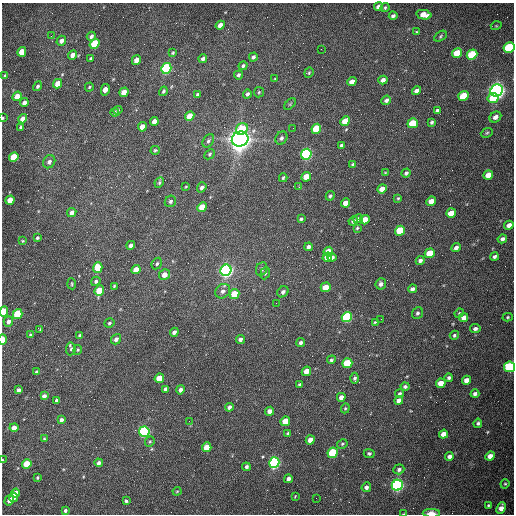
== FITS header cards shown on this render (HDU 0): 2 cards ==
NAXIS1  =                  512 /fastest changing axis
NAXIS2  =                  512 /next to fastest changing axis

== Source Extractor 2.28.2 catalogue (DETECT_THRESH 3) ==
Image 512 x 512 px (HDU 0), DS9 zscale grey, 1 PNG px = 1 image px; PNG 516 x 516 px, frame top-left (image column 1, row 512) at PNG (2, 3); each listed source drawn as its Kron ellipse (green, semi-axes under 4 px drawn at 4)
Background 1540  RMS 23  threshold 69.9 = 3 sigma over >= 5 px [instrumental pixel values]
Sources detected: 218; all 218 listed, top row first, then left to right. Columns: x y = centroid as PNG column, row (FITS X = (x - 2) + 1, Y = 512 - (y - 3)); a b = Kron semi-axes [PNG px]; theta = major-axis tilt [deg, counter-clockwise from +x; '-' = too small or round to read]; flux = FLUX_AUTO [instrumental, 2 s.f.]
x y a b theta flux
379 7 4 4 - 1.1e+04
385 8 5 3 - 2.0e+03
424 15 7 4 -12 1.9e+04
393 16 4 3 - 3.7e+03
220 25 5 4 - 1.2e+04
496 26 5 3 - 1.3e+03
416 32 4 3 - 1.6e+03
51 36 3 2 - 1.2e+03
91 36 5 4 - 4.2e+03
440 36 7 4 30 2.6e+03
61 41 5 4 - 8.6e+03
94 44 5 4 - 6.4e+04
509 47 6 5 - 1.4e+05
321 49 2 2 - 6.5e+02
22 52 5 4 - 3.0e+04
173 53 3 3 - 1.9e+03
457 53 5 4 - 3.3e+04
72 55 5 4 - 1.1e+04
472 55 5 5 - 9.7e+04
253 57 4 3 - 4.0e+03
91 58 4 3 - 2.6e+03
203 58 4 3 - 4.5e+03
136 60 5 4 - 1.1e+04
243 66 4 4 - 2.5e+03
166 68 5 5 - 2.6e+05
309 73 5 4 - 2.1e+03
5 75 4 3 - 1.8e+03
238 75 4 4 - 3.2e+03
275 79 4 4 - 1.4e+03
383 80 4 4 - 7.4e+03
352 82 5 4 - 1.5e+04
58 84 5 4 - 1.8e+04
37 86 5 4 - 3.0e+03
89 87 4 3 - 1.8e+03
105 90 6 4 77 1.6e+04
497 90 6 6 - 1.1e+06
163 91 5 3 - 2.7e+03
416 91 5 4 - 7.0e+03
124 92 5 4 - 2.0e+04
259 92 5 5 - 2.1e+03
247 94 4 4 - 3.9e+03
198 95 4 3 - 3.6e+03
17 96 5 4 - 2.0e+04
463 96 5 5 - 5.5e+04
493 98 5 5 - 4.4e+04
386 100 5 4 - 4.5e+03
24 103 4 4 - 9.2e+03
290 104 7 4 45 2.3e+03
118 110 4 3 - 1.5e+03
437 110 4 3 - 3.6e+03
115 112 4 3 - 2.0e+03
190 116 5 4 - 2.6e+04
495 117 6 5 - 8.8e+03
3 118 3 2 - 1.9e+03
23 119 5 4 - 1.2e+04
154 121 4 4 - 9.8e+03
345 121 5 4 - 2.3e+04
432 122 3 3 - 2.8e+03
413 123 5 4 - 6.2e+04
21 127 4 3 - 3.4e+03
142 127 5 4 - 1.5e+04
293 128 2 2 - 7.4e+02
242 129 6 5 - 5.5e+04
316 129 5 4 - 6.9e+04
487 133 6 4 22 2.4e+03
281 138 7 5 59 4.2e+03
240 139 8 7 - 2.2e+06
208 141 7 5 58 3.9e+03
341 146 4 3 - 3.9e+03
155 150 4 4 - 2.3e+03
209 154 6 4 44 2.3e+03
306 154 5 5 - 3.5e+05
14 157 5 4 - 4.4e+04
49 162 7 6 - 5.7e+03
353 164 3 3 - 2.9e+03
385 173 4 2 - 1.1e+03
406 173 5 4 - 3.7e+03
488 175 5 4 - 2.1e+04
306 177 5 4 - 2.3e+04
283 178 4 3 - 1.9e+03
159 183 5 4 - 2.6e+03
186 187 3 2 - 1.2e+03
202 187 5 4 - 4.8e+03
299 187 3 3 - 1.6e+03
382 189 5 4 - 1.4e+04
330 196 5 4 - 2.7e+03
398 198 4 4 - 1.7e+03
10 200 5 4 - 2.4e+04
170 201 6 5 - 3.9e+03
431 201 5 4 - 1.8e+04
345 203 5 4 - 1.2e+04
202 207 5 4 - 3.5e+04
72 213 5 4 - 8.3e+03
451 213 5 4 - 2.6e+04
301 219 3 3 - 2.6e+03
358 219 5 4 - 6.4e+03
365 220 5 4 - 2.2e+04
353 221 5 4 - 4.5e+03
509 225 5 4 - 1.0e+04
357 228 3 3 - 1.8e+03
400 231 5 5 - 6.7e+04
37 238 4 3 - 2.6e+03
502 239 5 4 - 6.6e+03
23 241 4 4 - 1.8e+03
131 245 4 3 - 5.5e+03
309 247 4 4 - 6.1e+03
456 248 5 4 - 6.0e+03
328 252 5 4 - 2.6e+04
430 253 5 4 - 4.8e+04
327 257 5 4 - 1.3e+04
332 257 4 4 - 4.6e+03
494 257 4 4 - 3.9e+03
420 260 4 4 - 5.0e+03
157 263 6 5 - 3.2e+03
98 267 5 4 - 4.4e+04
262 269 7 5 65 5.0e+03
136 270 5 4 - 1.5e+04
226 270 6 5 - 7.1e+05
265 273 6 4 66 2.3e+03
164 275 5 5 - 1.4e+04
96 281 5 4 - 3.2e+03
72 284 6 3 -86 1.7e+03
381 284 6 5 - 5.7e+03
114 286 3 3 - 1.8e+03
326 287 5 4 - 2.9e+04
412 289 4 4 - 5.5e+03
99 291 5 4 - 4.2e+04
223 291 8 6 41 6.2e+03
283 292 6 5 - 4.9e+03
234 294 5 5 - 3.8e+04
276 303 2 2 - 9.6e+02
4 312 5 4 - 6.8e+04
417 313 6 5 - 3.7e+03
459 313 5 4 - 1.9e+03
18 314 5 4 - 8.2e+04
347 317 5 5 - 1.7e+05
508 317 5 4 - 2.0e+03
464 318 5 4 - 9.0e+03
381 319 2 2 - 8.6e+02
8 321 5 4 - 6.0e+03
375 322 4 3 - 1.8e+03
109 323 5 4 - 2.8e+03
40 329 4 3 - 1.7e+03
475 329 5 4 - 4.6e+03
174 332 4 3 - 5.4e+03
30 335 4 3 - 1.9e+03
454 335 5 4 - 2.7e+03
80 336 4 3 - 3.7e+03
116 339 5 5 - 6.5e+03
3 340 5 2 - 2.2e+04
240 340 4 4 - 4.3e+03
300 343 5 4 - 3.5e+03
71 349 6 4 85 3.2e+03
78 350 5 4 - 1.9e+03
331 360 4 4 - 2.8e+03
347 363 5 5 - 6.8e+04
510 367 5 5 - 1.6e+05
306 371 5 4 - 1.6e+04
37 372 4 3 - 4.5e+03
159 378 5 4 - 3.5e+04
355 378 5 4 - 3.1e+03
449 378 4 4 - 3.6e+03
467 380 5 4 - 1.2e+04
441 383 5 4 - 2.0e+04
299 385 3 3 - 2.0e+03
405 387 4 4 - 3.2e+03
165 389 4 3 - 4.2e+03
18 390 4 3 - 5.8e+03
180 390 5 4 - 6.5e+03
399 394 5 4 - 2.9e+03
475 394 4 4 - 5.3e+03
44 396 4 4 - 6.8e+03
341 397 4 4 - 6.8e+03
399 400 4 4 - 6.4e+03
57 401 4 4 - 6.3e+03
229 407 4 4 - 5.2e+03
345 408 5 4 - 1.9e+03
269 411 4 4 - 7.9e+03
61 420 4 4 - 4.7e+03
189 421 2 2 - 6.7e+02
285 421 5 4 - 3.1e+04
478 423 4 4 - 3.1e+03
14 428 4 4 - 1.4e+04
144 432 5 5 - 3.6e+05
288 433 4 3 - 2.2e+03
443 434 5 4 - 1.2e+04
44 439 3 3 - 1.3e+03
310 440 4 4 - 1.0e+04
150 442 6 4 68 2.2e+03
342 444 5 4 - 2.2e+03
207 447 5 4 - 2.3e+04
333 453 5 5 - 1.1e+05
369 453 5 4 - 2.5e+03
449 456 4 4 - 5.7e+03
490 456 5 4 - 1.0e+04
2 460 3 2 - 1.3e+03
99 463 4 4 - 5.6e+03
274 463 5 5 - 4.3e+05
27 464 5 4 - 5.0e+04
246 467 4 4 - 3.6e+03
399 469 5 5 - 4.3e+03
37 478 4 3 - 1.8e+03
288 479 4 4 - 6.0e+03
505 484 5 4 - 1.8e+03
397 485 5 5 - 5.8e+05
366 487 5 4 - 4.6e+03
177 491 4 4 - 1.6e+03
16 493 4 4 - 1.6e+04
295 496 4 2 - 1.2e+03
14 497 4 4 - 1.3e+04
316 498 2 2 - 3.3e+03
9 500 5 4 - 9.2e+03
126 501 4 3 - 3.0e+03
488 505 4 3 - 1.7e+03
501 508 6 4 65 9.0e+03
65 511 4 4 - 2.7e+03
431 513 8 4 0 1.3e+04
403 514 4 2 - 1.1e+03
At the frame edge (FLAGS 8, measured only in part): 8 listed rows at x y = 509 47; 3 118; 4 312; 3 340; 510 367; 2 460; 431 513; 403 514